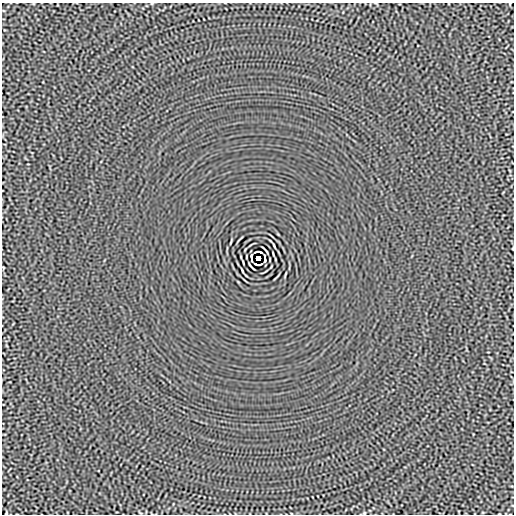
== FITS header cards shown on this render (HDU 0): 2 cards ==
NAXIS1  =                  512
NAXIS2  =                  512

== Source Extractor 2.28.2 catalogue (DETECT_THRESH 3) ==
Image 512 x 512 px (HDU 0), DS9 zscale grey, 1 PNG px = 1 image px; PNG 516 x 516 px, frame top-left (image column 1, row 512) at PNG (2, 3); no overlay
Background -4.36e-06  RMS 0.0014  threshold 0.00416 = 3 sigma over >= 5 px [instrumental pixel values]
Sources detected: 13; all 13 listed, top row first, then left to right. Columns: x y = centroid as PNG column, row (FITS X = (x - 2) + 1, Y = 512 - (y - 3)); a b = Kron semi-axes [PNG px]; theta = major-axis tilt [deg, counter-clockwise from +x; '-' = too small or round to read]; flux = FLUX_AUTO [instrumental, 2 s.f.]
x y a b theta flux
231 242 5 2 - 0.089
274 246 5 2 - 0.11
259 252 7 2 -8 0.097
251 256 4 2 - 0.092
264 256 3 2 - 0.077
258 258 4 4 - 3.7
252 260 3 2 - 0.077
265 260 4 2 - 0.092
257 264 7 2 -8 0.098
242 270 5 2 - 0.11
285 274 5 2 - 0.089
6 513 4 3 - 0.071
364 513 4 3 - 0.075
At the frame edge (FLAGS 8, measured only in part): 2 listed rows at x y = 6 513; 364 513